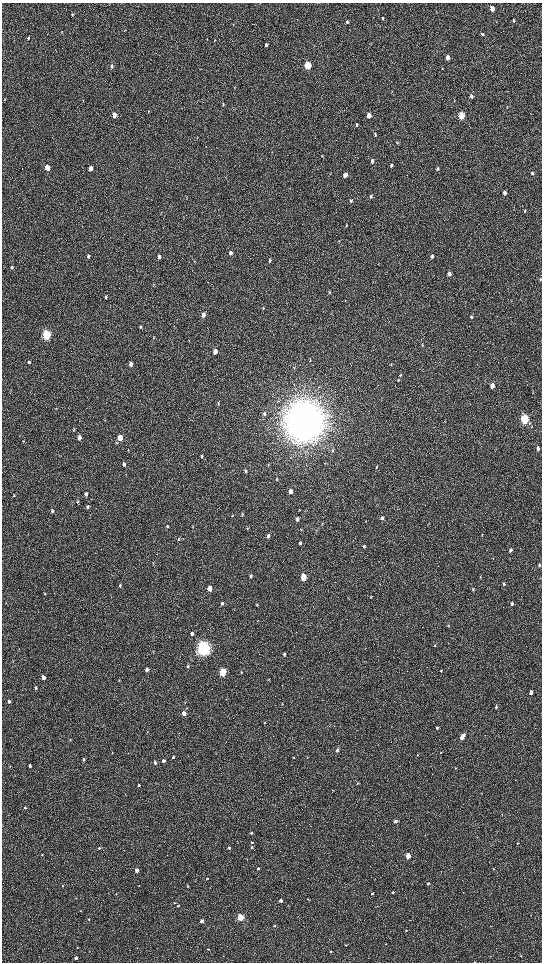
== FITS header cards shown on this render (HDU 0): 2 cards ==
NAXIS1  =                 1080 / length of data axis 1
NAXIS2  =                 1920 / length of data axis 2

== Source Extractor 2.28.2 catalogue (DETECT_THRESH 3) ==
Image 1080 x 1920 px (HDU 0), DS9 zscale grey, zoomed out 1/2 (1 PNG px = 2 x 2 image px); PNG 544 x 964 px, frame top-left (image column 1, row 1919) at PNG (2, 3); no overlay
Background 516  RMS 35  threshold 105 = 3 sigma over >= 5 px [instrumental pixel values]
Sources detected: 198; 6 cannot appear on this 1/2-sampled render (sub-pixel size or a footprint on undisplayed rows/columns) and are not listed; the other 192 listed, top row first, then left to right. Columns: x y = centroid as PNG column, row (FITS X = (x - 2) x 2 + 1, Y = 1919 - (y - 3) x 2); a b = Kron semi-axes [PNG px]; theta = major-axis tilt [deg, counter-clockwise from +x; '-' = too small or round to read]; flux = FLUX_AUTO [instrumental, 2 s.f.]
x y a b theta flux
492 8 4 3 - 1.3e+05
72 14 4 3 - 5.5e+03
382 18 4 3 - 1.1e+04
513 20 4 3 - 1.4e+04
347 22 4 3 - 1.3e+04
125 31 3 2 - 3.4e+03
482 34 4 3 - 8.0e+03
28 38 4 3 - 9.0e+03
266 45 4 3 - 1.3e+04
448 57 4 3 - 4.9e+04
307 65 4 3 - 4.2e+05
112 66 4 3 - 1.5e+04
442 68 3 3 - 5.1e+03
471 96 5 3 - 2.0e+04
4 100 3 2 - 3.3e+03
83 101 4 2 - 3.0e+03
223 104 5 3 - 8.7e+03
149 111 3 2 - 2.9e+03
114 115 4 3 - 6.4e+04
369 115 4 3 - 7.0e+04
461 116 4 3 - 3.4e+05
357 125 5 4 - 1.2e+04
375 134 5 3 - 9.5e+03
397 142 4 3 - 6.4e+03
322 156 4 3 - 5.5e+03
372 161 4 3 - 2.7e+04
391 165 4 3 - 1.2e+04
47 168 4 3 - 1.1e+05
91 168 5 3 - 3.7e+04
437 168 4 3 - 1.1e+04
532 173 4 3 - 1.2e+04
345 175 4 3 - 4.5e+04
505 193 4 3 - 3.2e+04
371 196 5 4 - 1.2e+04
351 201 5 3 - 1.2e+04
525 211 5 3 - 5.7e+03
346 225 5 3 - 5.5e+03
339 241 3 2 - 3.6e+03
231 253 4 3 - 2.4e+04
88 256 5 3 - 1.2e+04
432 256 4 4 - 2.7e+04
159 257 5 3 - 3.1e+04
270 260 5 3 - 1.5e+04
194 262 4 1 - 3.0e+03
12 267 4 4 - 1.1e+04
449 274 4 4 - 3.4e+04
540 279 4 3 - 8.7e+03
153 285 5 2 - 5.6e+03
330 292 4 3 - 4.8e+03
106 297 5 3 - 1.0e+04
263 308 4 3 - 5.4e+03
203 314 5 4 - 3.5e+04
471 317 5 3 - 1.2e+04
140 327 5 4 - 8.9e+03
46 335 5 4 - 9.1e+05
153 337 4 2 - 4.9e+03
422 345 3 2 - 3.2e+03
215 352 5 4 - 4.9e+04
310 361 4 3 - 4.7e+03
29 362 4 4 - 1.1e+04
131 364 4 4 - 3.6e+04
391 364 4 2 - 5.2e+03
294 368 4 1 - 3.1e+03
400 375 5 4 - 7.3e+03
398 380 5 3 - 6.3e+03
492 386 4 3 - 7.0e+04
218 403 5 2 - 5.2e+03
264 414 5 4 - 1.2e+04
525 419 4 3 - 9.4e+05
304 421 15 13 84 2.3e+07
79 438 5 4 - 4.0e+04
120 438 4 4 - 1.3e+05
538 448 4 2 - 1.9e+04
332 450 4 3 - 6.2e+03
201 456 4 3 - 8.5e+03
124 464 4 3 - 1.5e+04
268 465 3 2 - 4.2e+03
377 467 3 3 - 4.1e+03
245 471 4 4 - 9.9e+03
277 479 4 3 - 6.1e+03
290 491 4 3 - 6.5e+04
86 494 5 4 - 1.3e+04
14 496 3 3 - 5.9e+03
77 502 4 2 - 5.1e+03
87 507 4 3 - 1.3e+04
52 511 4 3 - 1.1e+04
242 514 6 2 -88 5.6e+03
233 515 4 3 - 4.8e+03
382 518 4 3 - 1.7e+04
297 519 4 3 - 2.1e+04
322 524 3 3 - 3.8e+03
167 526 5 3 - 7.4e+03
301 530 4 3 - 4.6e+03
316 531 5 3 - 5.4e+03
482 535 3 2 - 3.5e+03
268 536 5 4 - 1.3e+04
178 539 4 4 - 8.1e+03
300 543 4 3 - 1.3e+04
364 546 4 3 - 9.5e+03
510 550 4 3 - 2.3e+04
153 563 3 2 - 4.2e+03
539 565 4 3 - 9.4e+03
251 576 5 4 - 1.5e+04
303 577 4 3 - 2.1e+05
480 577 3 2 - 3.5e+03
504 584 4 3 - 1.3e+04
120 586 4 3 - 6.2e+03
209 588 4 3 - 8.4e+04
473 590 4 3 - 7.0e+03
45 594 4 2 - 3.9e+03
371 597 4 3 - 5.3e+03
222 603 4 3 - 1.0e+04
512 604 4 3 - 1.9e+04
257 605 4 3 - 6.1e+03
448 625 4 3 - 4.4e+03
192 634 4 4 - 1.9e+04
435 645 4 3 - 5.4e+03
203 648 5 5 - 3.2e+06
284 654 4 3 - 1.0e+04
188 666 5 3 - 7.9e+03
147 670 4 3 - 3.2e+04
441 670 3 3 - 5.4e+03
223 672 4 4 - 4.7e+05
241 672 4 3 - 6.2e+03
43 678 4 3 - 4.2e+04
119 680 3 2 - 3.7e+03
268 680 3 2 - 3.2e+03
36 688 3 3 - 8.5e+03
531 693 4 3 - 3.1e+04
9 701 4 3 - 2.4e+04
496 707 3 3 - 1.1e+04
184 713 4 4 - 4.0e+04
264 722 4 2 - 4.0e+03
437 728 4 3 - 7.6e+03
462 737 6 3 61 6.7e+04
70 740 4 3 - 5.3e+03
337 750 3 3 - 2.5e+04
128 753 3 2 - 2.6e+03
441 753 3 2 - 4.0e+03
417 755 4 3 - 5.1e+03
173 757 4 4 - 1.1e+04
293 757 3 3 - 4.9e+03
307 757 2 2 - 3.0e+03
83 759 4 3 - 9.2e+03
163 761 4 3 - 2.3e+04
155 763 4 3 - 1.4e+04
30 766 3 3 - 1.8e+04
357 783 3 3 - 4.6e+03
138 785 4 3 - 7.9e+03
333 790 4 2 - 2.7e+03
25 808 4 3 - 6.8e+03
502 815 3 1 - 2.0e+03
395 821 4 3 - 2.2e+04
251 833 4 3 - 1.1e+04
252 842 4 4 - 9.2e+03
518 843 3 3 - 5.0e+03
252 847 4 3 - 9.6e+03
99 848 4 3 - 8.4e+03
229 848 3 3 - 1.8e+04
42 855 3 3 - 4.6e+03
408 856 3 3 - 1.1e+05
247 859 3 2 - 2.4e+03
258 869 4 3 - 1.4e+04
493 869 3 2 - 4.0e+03
137 870 3 3 - 6.2e+04
207 878 3 2 - 6.1e+03
428 883 4 3 - 1.0e+04
62 886 3 2 - 4.0e+03
187 886 3 3 - 6.3e+03
393 892 3 3 - 1.3e+04
463 892 3 2 - 2.4e+03
372 893 3 3 - 6.4e+03
116 894 3 3 - 5.3e+03
76 898 3 2 - 2.9e+03
307 899 4 3 - 4.5e+03
281 901 3 3 - 2.8e+04
174 903 3 3 - 4.4e+03
178 906 3 3 - 9.2e+03
80 911 3 2 - 4.5e+03
240 917 3 3 - 3.9e+05
89 919 3 2 - 4.2e+03
202 921 3 3 - 2.9e+04
274 926 4 3 - 8.6e+03
406 930 3 3 - 4.2e+03
386 944 2 2 - 2.7e+03
345 945 3 2 - 4.8e+03
77 947 3 2 - 3.8e+03
137 947 3 2 - 2.2e+03
208 949 3 2 - 5.4e+03
331 951 3 3 - 9.1e+03
521 956 2 2 - 2.9e+03
76 958 3 3 - 1.8e+04
At the frame edge (FLAGS 8, measured only in part): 1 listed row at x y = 540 279
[6 sub-pixel or undisplayed-footprint detections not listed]